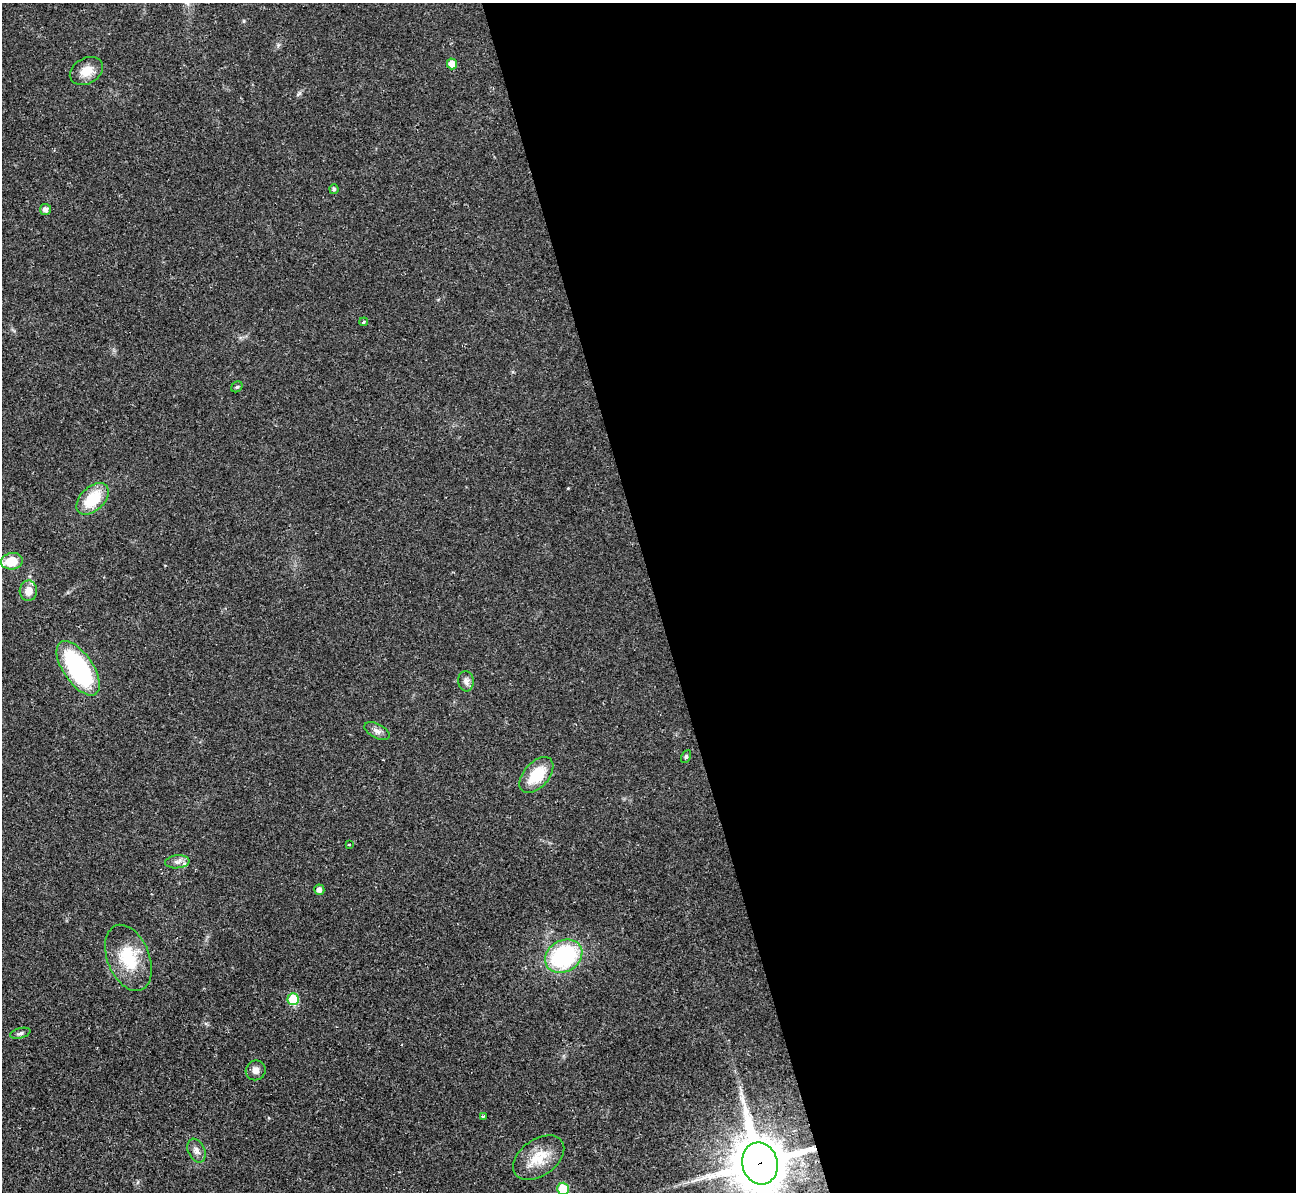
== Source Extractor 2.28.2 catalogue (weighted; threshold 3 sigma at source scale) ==
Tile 8 of 4 x 4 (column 4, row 2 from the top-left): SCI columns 3894-5187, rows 2688-3877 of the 5239 x 5221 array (HDU 1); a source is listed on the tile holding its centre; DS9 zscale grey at full resolution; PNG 1298 x 1194 px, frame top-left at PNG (2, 3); each listed source drawn as its Kron ellipse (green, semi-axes under 4 px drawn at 4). Shown black and unused: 49% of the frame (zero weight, under 2 of 3 exposures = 3% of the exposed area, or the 3 px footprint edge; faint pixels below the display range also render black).
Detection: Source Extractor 2.28.2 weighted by HDU 2 'WHT'; one run over the whole footprint, this tile lists its part. Background 0.0272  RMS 0.0041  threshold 0.0185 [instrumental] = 3 sigma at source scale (4.5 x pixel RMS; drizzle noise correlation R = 1.50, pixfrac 1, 0.05/0.05 arcsec/px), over >= 5 px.
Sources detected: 27; all 27 listed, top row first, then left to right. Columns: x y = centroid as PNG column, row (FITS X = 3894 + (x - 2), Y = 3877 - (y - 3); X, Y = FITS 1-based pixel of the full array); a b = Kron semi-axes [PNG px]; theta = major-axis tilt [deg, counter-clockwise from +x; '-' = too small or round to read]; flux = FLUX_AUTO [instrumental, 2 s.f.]
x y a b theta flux
452 64 5 5 - 4.4
86 71 18 12 29 5.5
334 189 5 4 - 0.71
45 209 5 5 - 1.9
364 322 4 3 - 0.61
237 387 6 5 - 0.6
93 499 19 12 43 14
12 561 11 8 9 8.9
28 591 10 9 - 4
78 668 31 15 -56 50
466 681 10 8 -85 1.7
377 731 13 7 -28 1.9
686 756 7 4 63 0.67
536 775 21 12 49 12
349 844 3 2 - 0.59
177 862 12 6 6 2.1
319 890 5 5 - 1.7
564 956 19 15 30 44
128 958 34 21 -68 17
293 999 6 5 - 16
20 1033 10 5 16 1
256 1070 10 9 - 2.1
484 1116 3 3 - 1.7
196 1151 12 8 -66 2.1
539 1158 29 18 35 10
760 1163 21 17 -75 2100
563 1189 6 5 - 15
Overlapping masked pixels (flux is a lower limit): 1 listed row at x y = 760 1163
Isophote crosses this tile's border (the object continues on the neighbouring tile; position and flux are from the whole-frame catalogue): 2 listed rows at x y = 760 1163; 563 1189